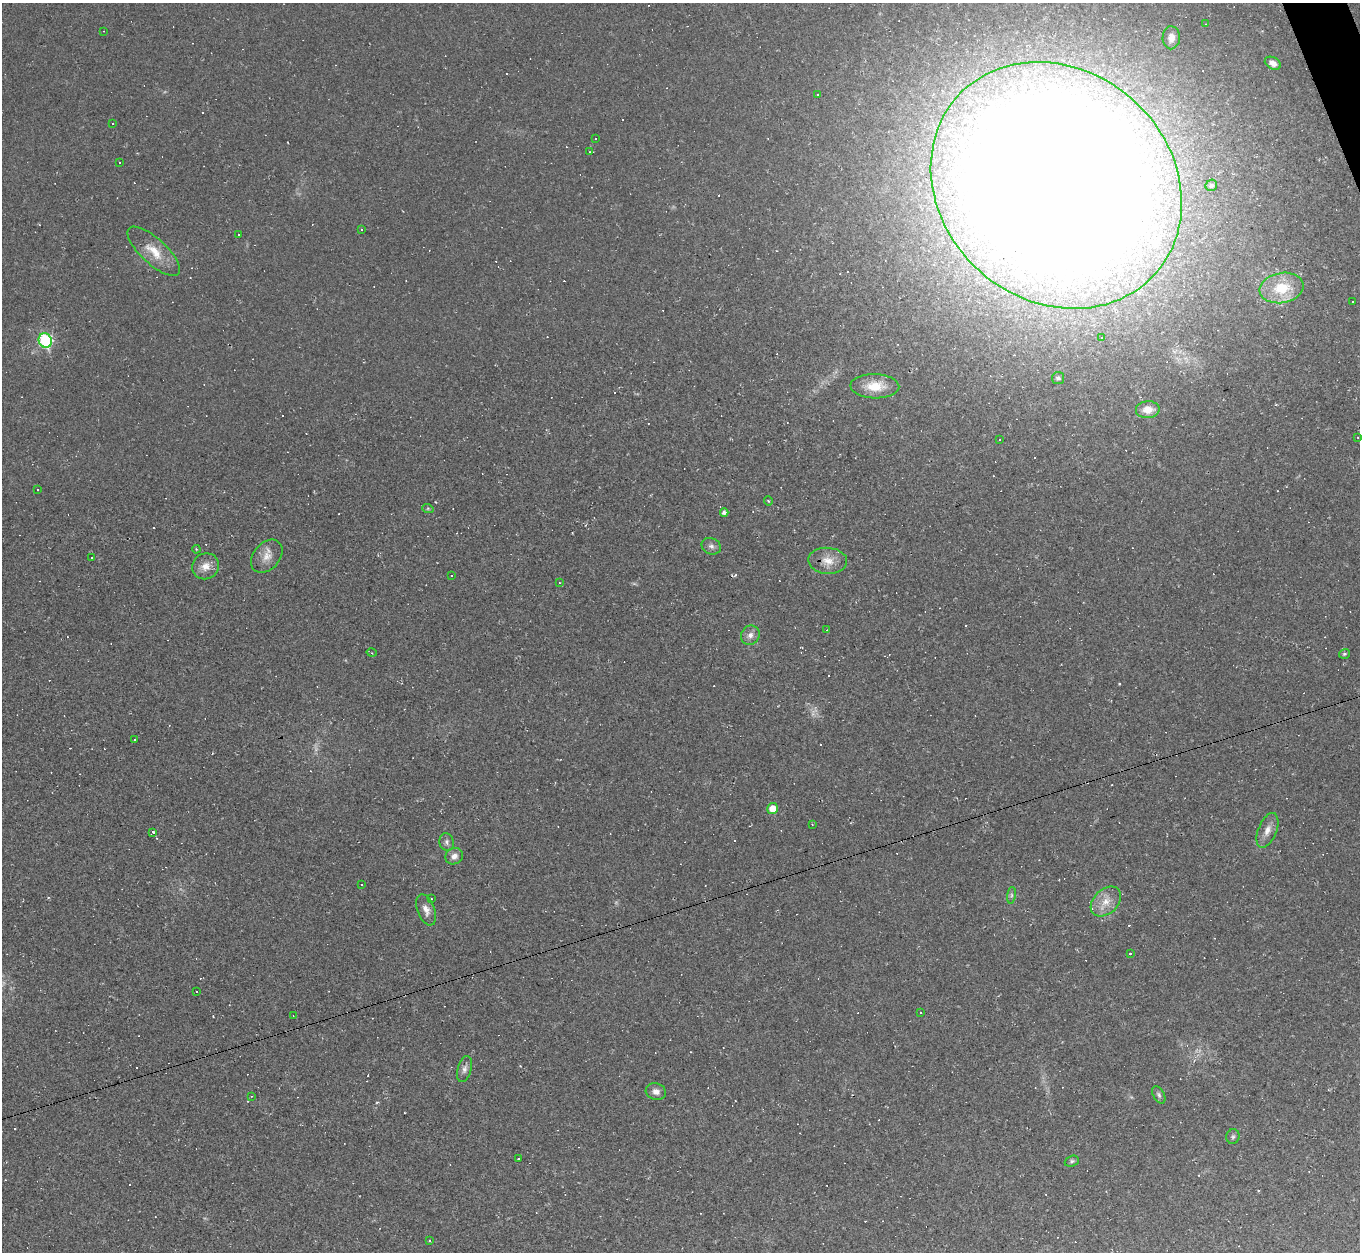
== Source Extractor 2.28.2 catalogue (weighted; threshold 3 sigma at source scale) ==
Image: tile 10 of 4 x 4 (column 2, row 3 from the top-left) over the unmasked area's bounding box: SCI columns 1359-2716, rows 1523-2772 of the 5432 x 5417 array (HDU 1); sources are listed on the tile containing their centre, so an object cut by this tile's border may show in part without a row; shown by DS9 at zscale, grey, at full resolution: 1 PNG px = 1 image px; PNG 1362 x 1254 px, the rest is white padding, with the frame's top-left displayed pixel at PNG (2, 3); every listed detection drawn as its Kron ellipse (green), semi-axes under 4 PNG px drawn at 4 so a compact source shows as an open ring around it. <1% of this frame is shown black and not used: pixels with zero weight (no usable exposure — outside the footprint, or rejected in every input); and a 3 px margin inside the footprint's outer edge (the drizzle kernel's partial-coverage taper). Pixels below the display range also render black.
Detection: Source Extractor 2.28.2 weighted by HDU 2 'WHT'; one run over the whole footprint, this tile lists its part. Background 0.0624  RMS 0.0071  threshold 0.0319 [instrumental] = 3 sigma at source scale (4.5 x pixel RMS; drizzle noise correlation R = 1.50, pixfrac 1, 0.05/0.05 arcsec/px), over >= 5 px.
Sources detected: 140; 4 too faint to see at this stretch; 70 cosmic-ray / hot-pixel residue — neither listed nor drawn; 3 inside a brighter listed object's ellipse — not listed separately; the other 63 listed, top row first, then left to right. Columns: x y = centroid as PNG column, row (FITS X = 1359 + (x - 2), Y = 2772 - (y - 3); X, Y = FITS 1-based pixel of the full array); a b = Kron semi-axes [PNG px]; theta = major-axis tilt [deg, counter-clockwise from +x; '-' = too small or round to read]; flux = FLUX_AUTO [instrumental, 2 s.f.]
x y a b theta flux
1206 24 3 2 - 0.46
104 31 3 2 - 0.33
1171 38 11 8 88 6.1
1273 63 8 6 -27 4.2
818 94 3 2 - 0.75
113 124 2 2 - 0.69
596 138 2 2 - 0.6
590 152 3 2 - 0.46
119 163 3 3 - 6.9
1056 185 133 115 -41 4000
1211 185 6 5 - 1.7
361 229 3 3 - 1
239 234 3 2 - 0.57
154 251 34 13 -42 16
1282 288 22 15 9 23
1353 302 3 2 - 0.96
1102 337 3 3 - 1
45 340 7 6 - 73
1058 378 6 6 - 1.9
875 386 24 12 -1 16
1148 410 12 8 5 8.3
1358 437 3 2 - 0.45
1000 440 2 2 - 0.58
38 489 3 3 - 2
768 501 4 3 - 0.64
428 509 6 4 -19 0.82
724 512 4 4 - 2.3
711 546 10 8 -24 2.8
196 549 4 3 - 0.58
267 556 19 13 50 8.1
91 558 3 3 - 2
828 561 19 13 -3 10
205 566 14 12 33 7.5
451 576 3 2 - 0.83
559 583 3 3 - 0.62
827 630 3 3 - 0.45
750 635 10 9 - 4.2
372 653 5 3 - 0.78
1344 654 5 5 - 1.3
135 739 3 3 - 1.6
772 809 5 5 - 8.7
812 824 3 3 - 0.63
1267 830 18 9 68 6.3
153 832 3 3 - 3.6
447 842 9 7 -77 2.3
454 856 9 8 - 4.3
362 885 2 2 - 0.54
1011 895 8 4 82 1.6
431 899 2 2 - 0.55
1106 901 17 12 44 9.7
426 910 16 8 -69 5.2
1130 953 3 2 - 0.83
197 992 3 3 - 1.1
921 1013 3 2 - 0.52
293 1016 3 2 - 0.4
464 1069 13 7 75 3.6
656 1092 10 8 -15 4.1
1159 1095 9 5 -62 1.8
251 1096 3 2 - 0.48
1233 1137 7 6 - 1.7
518 1158 3 2 - 0.71
1072 1161 7 5 20 1.5
429 1240 3 2 - 0.86
Isophote crosses this tile's border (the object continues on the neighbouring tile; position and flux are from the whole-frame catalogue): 1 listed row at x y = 1056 185
Unlisted compact peaks at least as high as the median listed source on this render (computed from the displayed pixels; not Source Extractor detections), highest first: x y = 1119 684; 377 1102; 213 1016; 48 898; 15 1129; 435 502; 572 533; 520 1066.